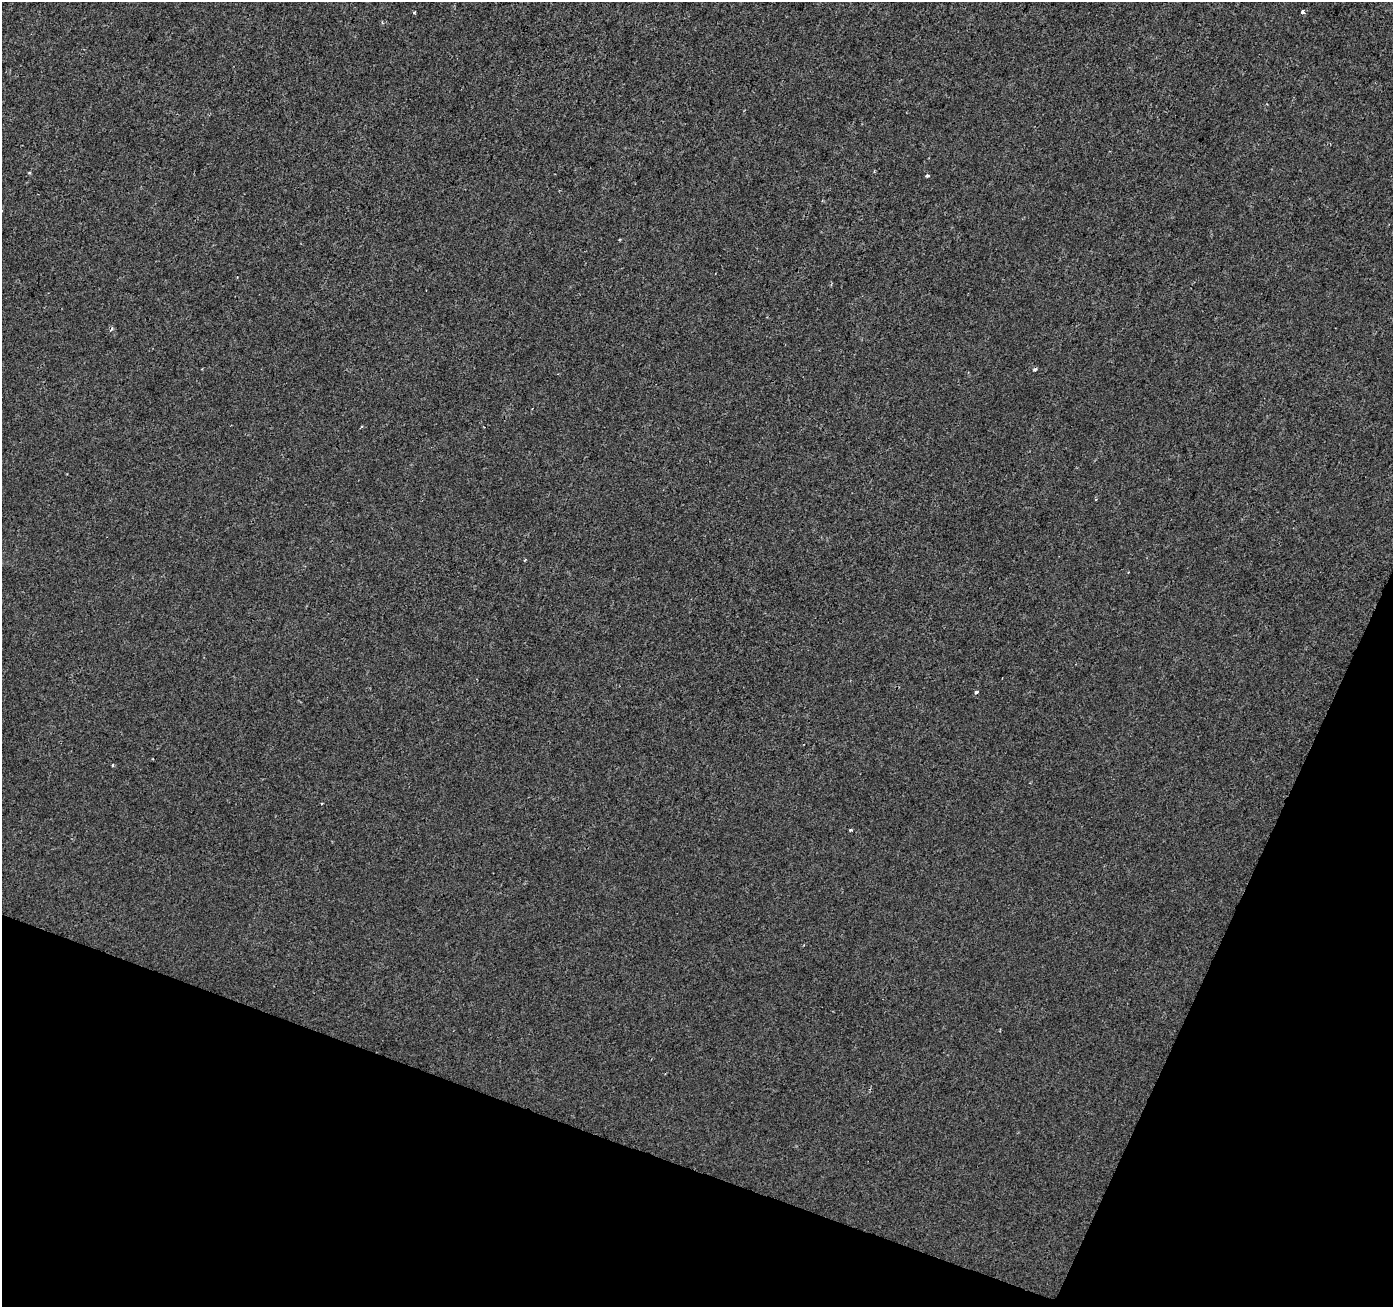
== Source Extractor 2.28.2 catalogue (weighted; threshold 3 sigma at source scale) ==
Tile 15 of 4 x 4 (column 3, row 4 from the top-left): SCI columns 2790-4180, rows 275-1579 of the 5571 x 5702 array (HDU 1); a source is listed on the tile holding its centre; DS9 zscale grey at full resolution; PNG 1395 x 1309 px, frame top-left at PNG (2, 2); no overlay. Shown black and unused: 18% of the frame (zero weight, under 2 of 3 exposures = <1% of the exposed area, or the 3 px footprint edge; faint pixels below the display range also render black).
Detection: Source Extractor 2.28.2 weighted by HDU 2 'WHT'; one run over the whole footprint, this tile lists its part. Background -2.97e-04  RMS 0.0026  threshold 0.0116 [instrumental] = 3 sigma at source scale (4.5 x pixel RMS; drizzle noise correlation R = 1.50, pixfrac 1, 0.0396/0.0396 arcsec/px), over >= 5 px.
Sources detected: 11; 2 cosmic-ray / hot-pixel residue — not listed; the other 9 listed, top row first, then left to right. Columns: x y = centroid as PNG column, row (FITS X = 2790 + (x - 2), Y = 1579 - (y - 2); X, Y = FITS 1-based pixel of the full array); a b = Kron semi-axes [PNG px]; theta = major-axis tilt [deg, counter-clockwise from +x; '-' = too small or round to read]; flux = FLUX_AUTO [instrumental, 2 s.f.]
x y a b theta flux
414 12 4 3 - 0.28
1303 12 4 4 - 1.2
927 175 4 3 - 0.81
1096 500 3 3 - 0.28
525 560 4 3 - 0.28
976 692 4 3 - 0.84
113 765 4 3 - 0.36
322 803 3 2 - 0.21
851 830 3 3 - 0.77